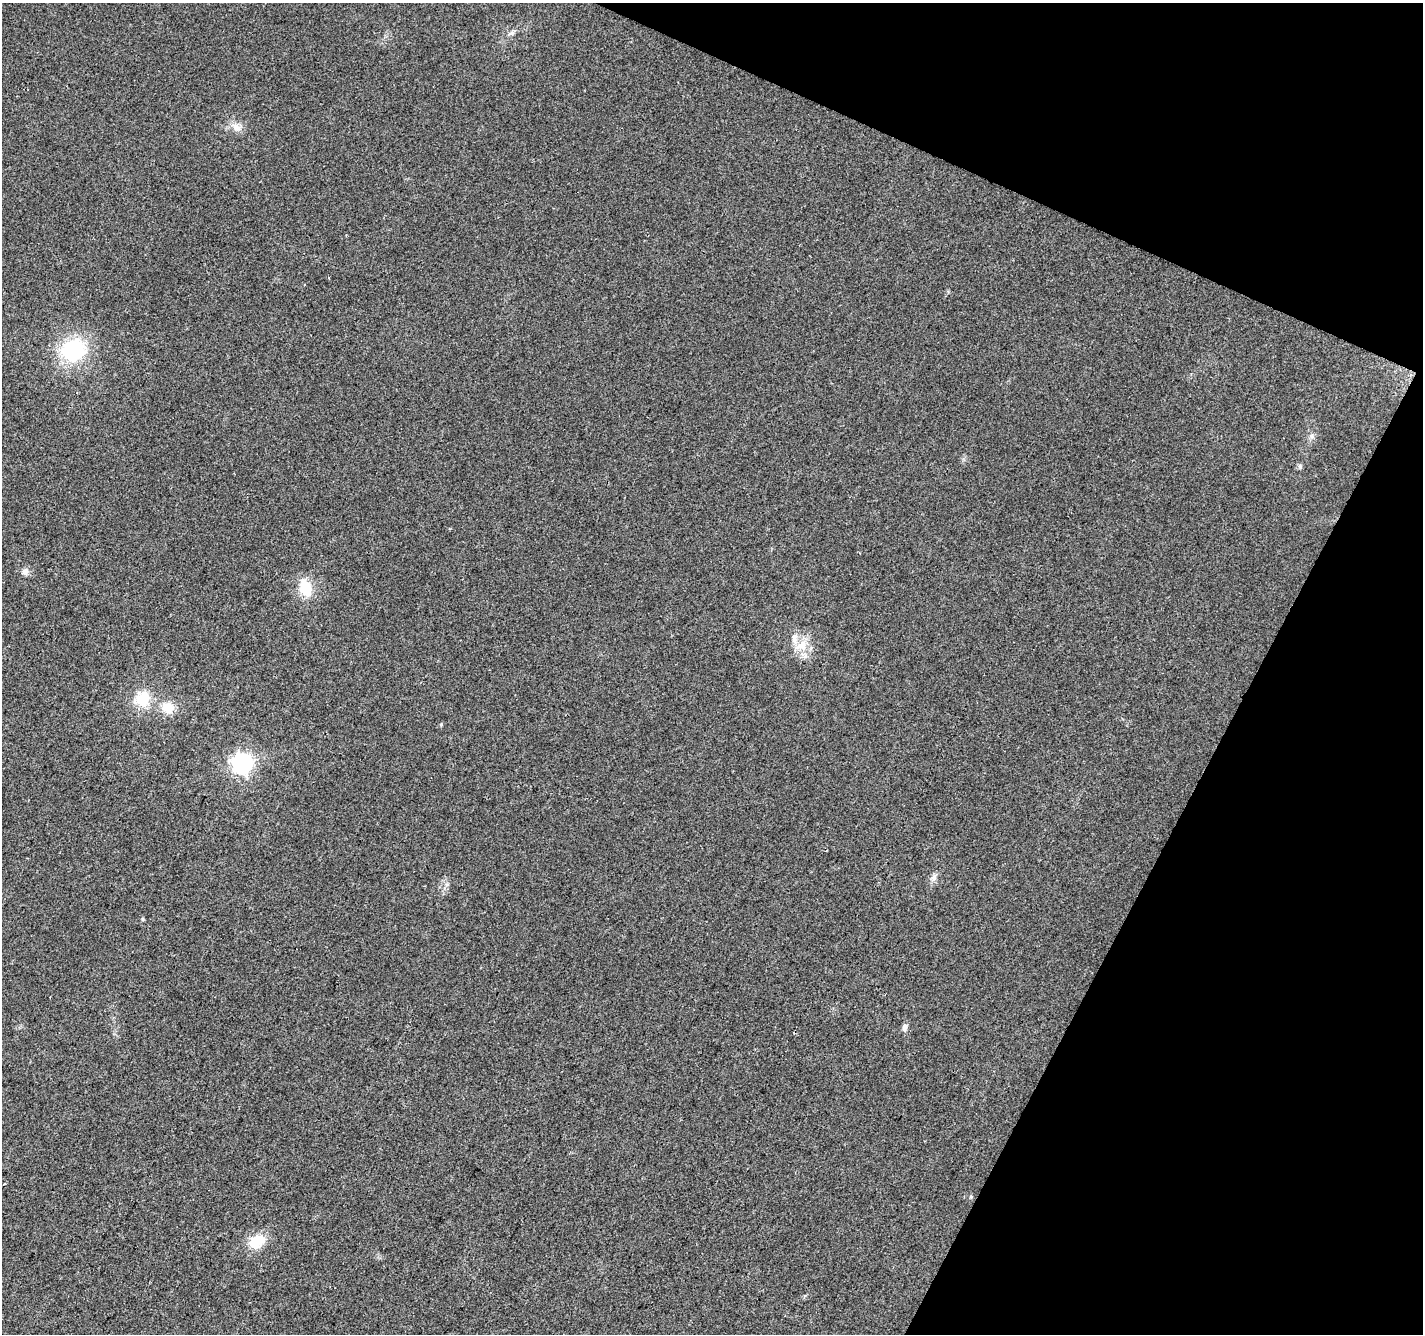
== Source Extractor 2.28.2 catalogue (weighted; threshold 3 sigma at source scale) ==
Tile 8 of 4 x 4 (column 4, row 2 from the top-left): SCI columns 4270-5690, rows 2935-4266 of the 5690 x 5802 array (HDU 1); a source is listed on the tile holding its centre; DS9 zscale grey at full resolution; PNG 1425 x 1336 px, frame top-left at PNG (2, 3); no overlay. Shown black and unused: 22% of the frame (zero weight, under 2 of 3 exposures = <1% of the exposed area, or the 3 px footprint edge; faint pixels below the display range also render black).
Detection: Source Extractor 2.28.2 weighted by HDU 2 'WHT'; one run over the whole footprint, this tile lists its part. Background 0.0552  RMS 0.0089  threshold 0.04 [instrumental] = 3 sigma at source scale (4.5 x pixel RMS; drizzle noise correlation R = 1.50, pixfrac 1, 0.0396/0.0396 arcsec/px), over >= 5 px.
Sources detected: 16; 1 inside a brighter listed object's ellipse — not listed separately; the other 15 listed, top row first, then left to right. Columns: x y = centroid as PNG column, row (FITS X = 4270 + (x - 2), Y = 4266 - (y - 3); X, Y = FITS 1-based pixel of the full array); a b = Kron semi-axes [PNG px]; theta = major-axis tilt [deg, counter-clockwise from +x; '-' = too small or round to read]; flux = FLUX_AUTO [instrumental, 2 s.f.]
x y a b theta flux
512 33 7 5 -11 2.2
236 127 13 9 -29 6.9
73 350 30 26 22 62
1312 436 7 4 89 2
1300 466 7 4 -90 1.6
25 572 9 8 - 3.9
305 588 21 14 -73 21
802 645 14 13 - 13
142 699 18 14 50 24
168 707 16 12 -20 14
242 764 8 7 - 440
934 877 11 6 67 3.7
143 919 5 4 - 1.1
904 1027 8 6 90 3.4
257 1241 18 13 32 22
Unlisted compact peaks at least as high as the median listed source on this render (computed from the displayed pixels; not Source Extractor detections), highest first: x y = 441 724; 447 884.